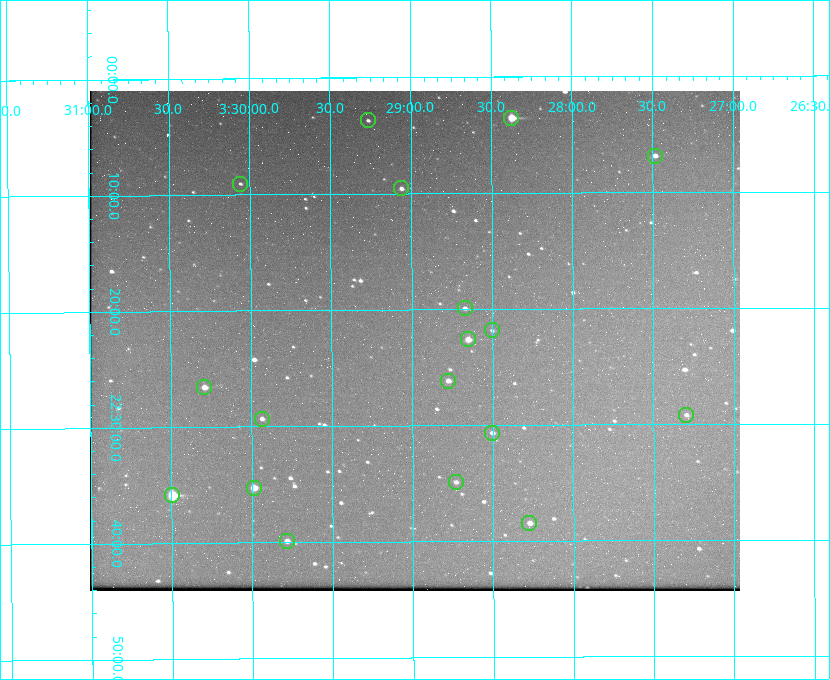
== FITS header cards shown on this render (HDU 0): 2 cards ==
NAXIS1  =                  650 / Width of table row in bytes
NAXIS2  =                  500 / Number of rows in table

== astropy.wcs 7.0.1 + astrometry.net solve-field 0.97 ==
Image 650 x 500 px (HDU 0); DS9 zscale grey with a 90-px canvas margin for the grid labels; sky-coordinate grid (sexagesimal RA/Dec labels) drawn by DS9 from the SOLVED WCS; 18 Tycho-2 reference stars matched to detected sources circled (green)
Header WCS: none
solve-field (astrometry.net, Tycho-2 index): SOLVED blind (the file carries no WCS)
Solved WCS: RA---TAN-SIP/DEC--TAN-SIP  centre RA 03:28:59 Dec +22:23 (52.25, +22.38 deg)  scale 5.17 arcsec/px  FOV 56.0' x 43.1'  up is -180 deg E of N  parity flipped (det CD > 0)
(file carries no celestial WCS; the grid is the blind solution)
Tycho-2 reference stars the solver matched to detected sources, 18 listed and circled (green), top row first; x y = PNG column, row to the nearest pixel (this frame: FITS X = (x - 90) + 1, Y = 500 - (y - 91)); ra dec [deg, ICRS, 3 dp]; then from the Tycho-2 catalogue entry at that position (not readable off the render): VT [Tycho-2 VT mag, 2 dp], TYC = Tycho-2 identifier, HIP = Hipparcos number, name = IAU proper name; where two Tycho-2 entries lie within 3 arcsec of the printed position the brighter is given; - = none
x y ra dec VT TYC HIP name
511 118 52.094 +22.059 8.73 1246-565-1 16174 -
368 120 52.316 +22.062 11.63 1246-490-1 - -
655 156 51.872 +22.114 10.68 1245-1095-1 - -
240 184 52.515 +22.151 11.55 1246-639-1 - -
401 188 52.265 +22.160 11.20 1246-515-1 - -
465 308 52.168 +22.332 11.56 1246-558-1 - -
492 330 52.126 +22.364 12.17 1246-628-1 - -
468 339 52.163 +22.377 10.31 1246-508-1 - -
448 381 52.194 +22.436 11.10 1246-758-1 - -
204 387 52.573 +22.443 9.90 1246-338-1 - -
686 415 51.824 +22.487 11.65 1245-1005-1 - -
262 419 52.484 +22.489 11.63 1246-473-1 - -
492 433 52.126 +22.511 11.81 1797-918-1 - -
456 482 52.183 +22.582 11.55 1797-1044-1 - -
254 488 52.497 +22.588 9.77 1798-224-1 - -
172 495 52.624 +22.598 10.47 1798-308-1 - -
529 523 52.069 +22.641 10.36 1797-946-1 - -
287 541 52.446 +22.665 11.05 1798-126-1 - -